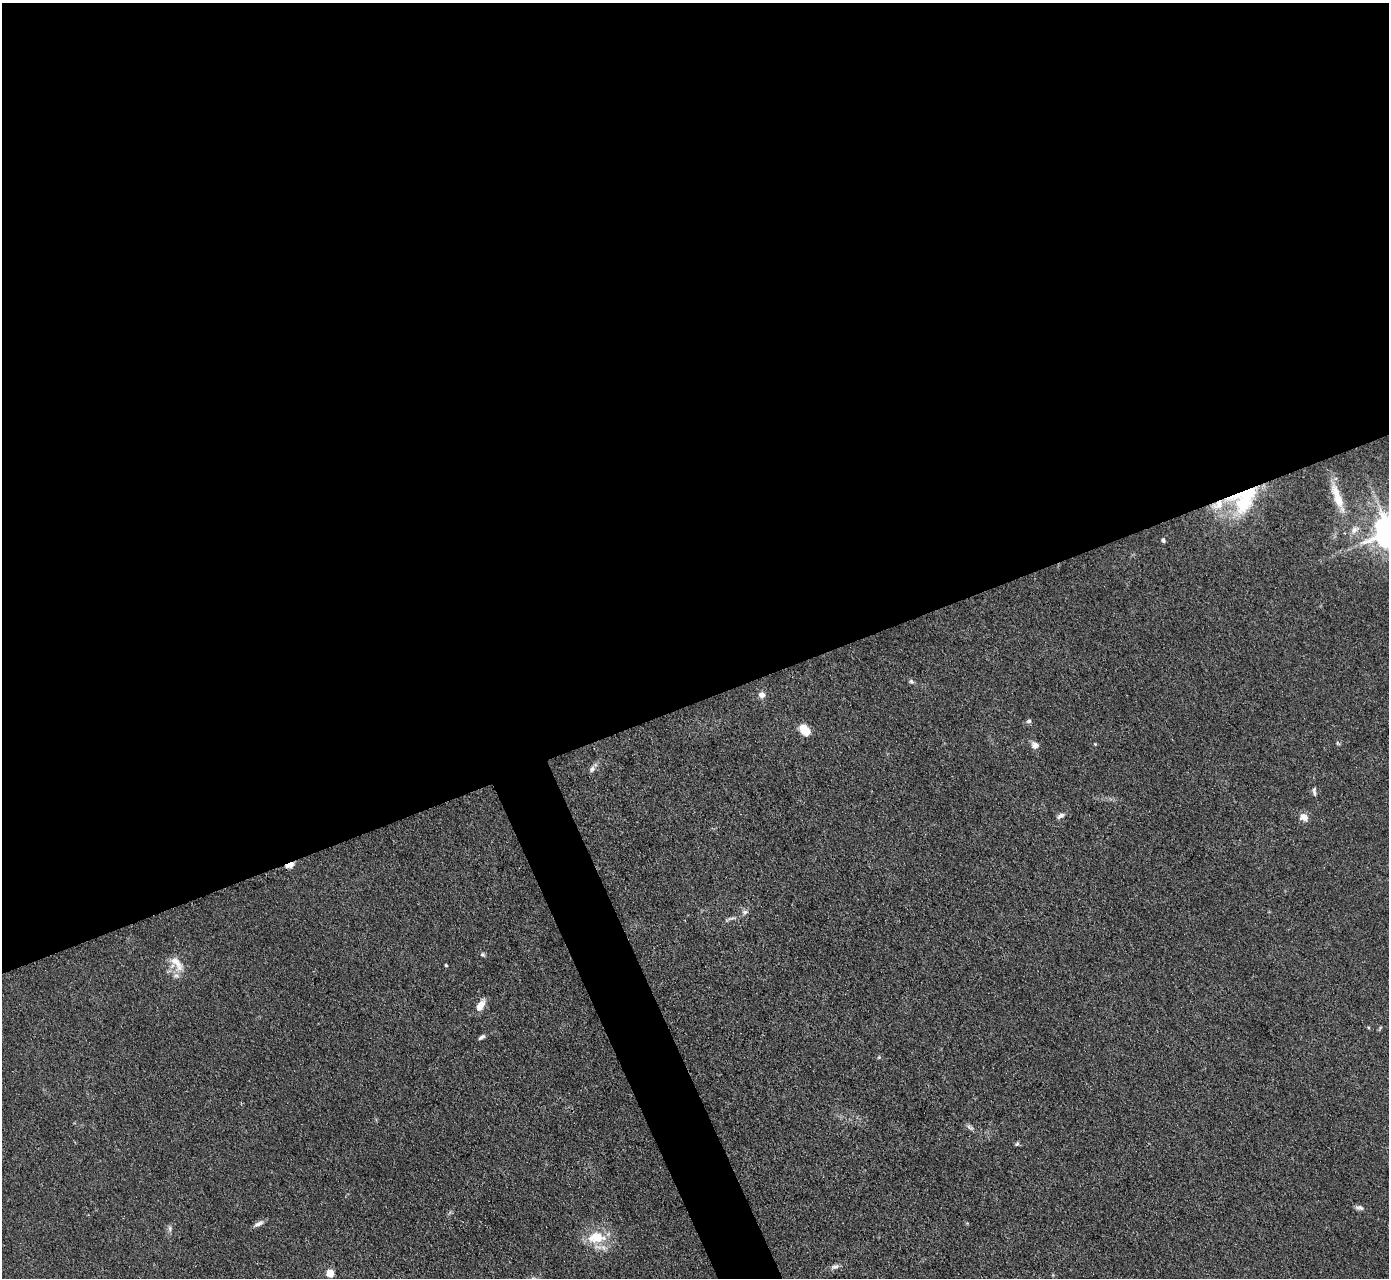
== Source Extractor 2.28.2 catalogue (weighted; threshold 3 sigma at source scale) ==
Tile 2 of 4 x 4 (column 2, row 1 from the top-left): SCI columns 1388-2774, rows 4109-5384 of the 5549 x 5534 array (HDU 1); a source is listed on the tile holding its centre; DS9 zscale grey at full resolution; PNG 1391 x 1280 px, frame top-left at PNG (2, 3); no overlay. Shown black and unused: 57% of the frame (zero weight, under 3 of 4 exposures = <1% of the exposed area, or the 3 px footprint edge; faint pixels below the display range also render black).
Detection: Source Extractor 2.28.2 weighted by HDU 2 'WHT'; one run over the whole footprint, this tile lists its part. Background 0.0889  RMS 0.0061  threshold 0.0275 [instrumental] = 3 sigma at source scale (4.5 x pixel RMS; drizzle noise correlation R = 1.50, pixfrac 1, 0.05/0.05 arcsec/px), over >= 5 px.
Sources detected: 32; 3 inside a brighter listed object's ellipse — not listed separately; the other 29 listed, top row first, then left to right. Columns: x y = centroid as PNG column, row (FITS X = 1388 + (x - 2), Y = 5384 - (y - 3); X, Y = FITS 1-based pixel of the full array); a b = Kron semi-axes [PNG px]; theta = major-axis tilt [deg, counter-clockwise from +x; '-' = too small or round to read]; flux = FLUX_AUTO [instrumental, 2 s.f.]
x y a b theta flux
1337 497 43 10 -70 15
1244 499 42 30 43 45
1163 540 5 4 - 1.3
911 681 6 5 - 1.3
762 695 7 6 - 3.6
1029 721 7 5 14 1.3
805 730 11 8 -50 11
1095 744 3 3 - 0.55
1035 745 10 8 -40 2.9
592 769 9 6 48 2.1
1314 791 12 4 -84 1.6
1060 816 10 6 31 2.1
1304 817 9 8 - 5
289 865 11 5 19 4.3
745 912 8 6 1 1.7
483 954 6 5 - 1
177 963 25 11 -52 8.7
446 965 3 3 - 0.81
480 1005 15 7 59 5.9
482 1037 9 4 25 1.7
879 1057 4 4 - 0.7
969 1127 12 4 -28 1.8
1017 1144 6 4 64 0.98
1360 1208 10 6 -8 2
258 1224 14 5 27 2.6
170 1229 8 6 -89 1.7
597 1237 25 15 2 18
835 1266 12 6 17 2.4
330 1273 5 5 - 18
Overlapping masked pixels (flux is a lower limit): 2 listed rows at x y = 1244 499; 289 865